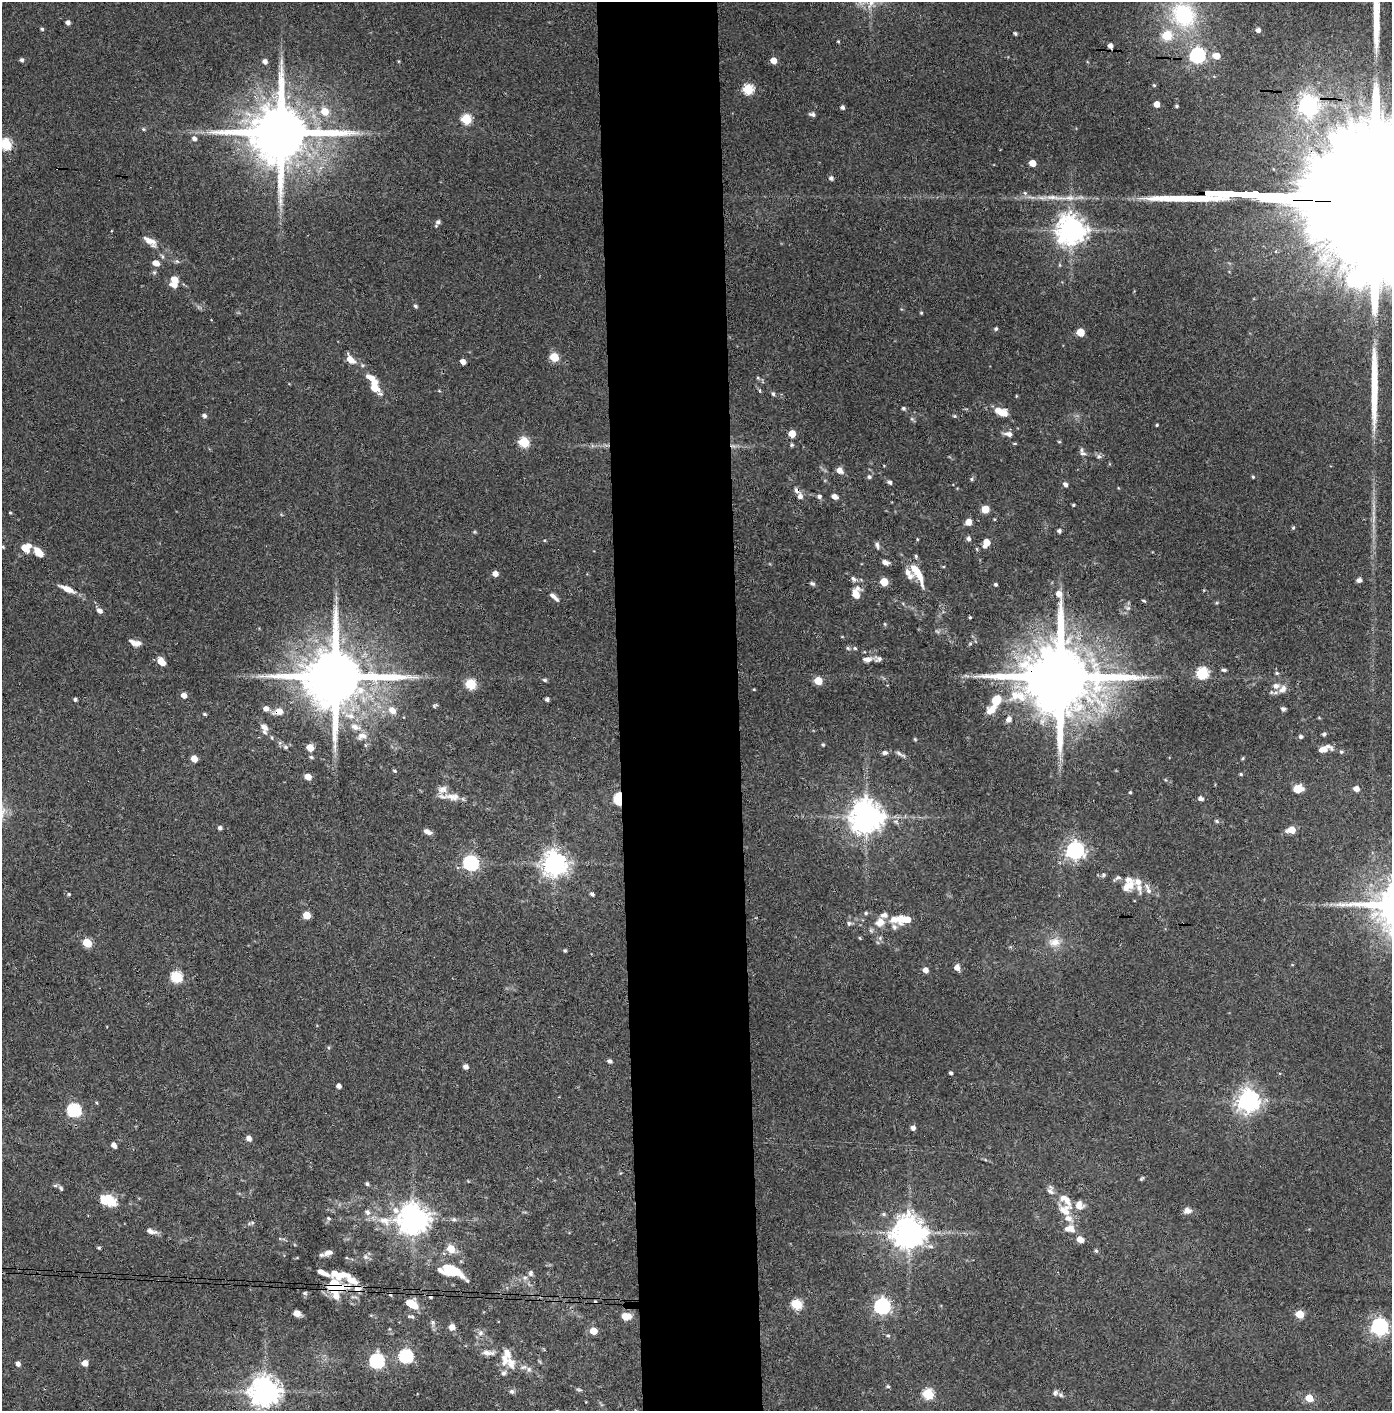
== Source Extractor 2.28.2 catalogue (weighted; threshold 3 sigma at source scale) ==
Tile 5 of 3 x 3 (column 2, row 2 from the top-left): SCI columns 1463-2852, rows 1413-2821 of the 4314 x 4236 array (HDU 1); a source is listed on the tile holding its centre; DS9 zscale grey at full resolution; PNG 1394 x 1413 px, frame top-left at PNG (2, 2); no overlay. Shown black and unused: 9% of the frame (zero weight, under 3 of 4 exposures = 6% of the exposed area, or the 3 px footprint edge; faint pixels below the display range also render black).
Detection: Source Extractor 2.28.2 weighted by HDU 2 'WHT'; one run over the whole footprint, this tile lists its part. Background 0.0904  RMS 0.0064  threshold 0.0289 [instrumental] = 3 sigma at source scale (4.5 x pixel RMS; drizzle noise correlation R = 1.50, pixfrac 1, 0.05/0.05 arcsec/px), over >= 5 px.
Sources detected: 294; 1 inside a brighter object's white glare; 3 cosmic-ray / hot-pixel residue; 2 long thin detections or spike segments (spike, bleed or trail) — not listed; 36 inside a brighter listed object's ellipse — not listed separately; the other 252 listed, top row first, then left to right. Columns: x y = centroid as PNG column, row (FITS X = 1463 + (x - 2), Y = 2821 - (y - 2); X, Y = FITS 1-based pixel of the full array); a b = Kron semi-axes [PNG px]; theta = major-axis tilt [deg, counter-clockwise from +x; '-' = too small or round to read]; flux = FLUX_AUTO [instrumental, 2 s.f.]
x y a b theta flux
1183 15 34 30 -48 63
68 22 4 4 - 2.8
42 29 5 3 - 0.95
1258 30 5 5 - 2.7
1015 33 4 3 - 1.1
838 41 3 3 - 0.69
1110 45 5 4 - 2.6
1197 55 7 6 - 160
1216 56 6 5 - 8.1
22 60 5 4 - 1.5
773 60 5 4 - 8
265 61 5 5 - 2.8
1154 85 4 3 - 0.74
748 89 6 5 - 48
1156 104 5 4 - 6.6
1308 105 7 7 - 340
1176 106 3 3 - 1
843 107 4 4 - 2
325 111 7 6 - 11
812 114 7 4 -12 1.8
466 119 6 5 - 41
143 129 5 4 - 0.94
280 133 18 15 -3 6800
194 139 6 6 - 2.6
6 144 6 5 - 55
1032 163 5 4 - 9.1
831 178 5 4 - 2.1
1358 199 196 26 -2 160000
438 222 6 5 - 2.2
1071 230 9 8 - 990
150 241 20 9 -34 6.5
177 261 7 5 -42 1.2
156 263 7 5 -20 5
154 272 6 5 - 1.1
174 279 7 6 - 7.4
415 306 4 4 - 1.4
921 313 4 3 - 0.76
996 329 4 4 - 1.2
1080 332 5 5 - 15
554 357 5 5 - 23
350 359 12 7 -52 6.9
463 362 4 4 - 4.2
370 377 13 6 -25 5.6
758 378 5 4 - 0.81
374 388 14 7 -40 9.1
439 391 5 4 - 0.64
760 391 6 3 -72 0.75
773 394 5 4 - 1.3
1016 396 4 3 - 0.49
903 408 6 4 -14 1
1001 412 14 7 -21 10
204 416 5 4 - 2.2
955 416 5 4 - 0.85
1157 425 3 2 - 0.65
792 434 5 5 - 11
1008 434 11 6 -7 3
524 442 6 5 - 39
1059 442 5 3 - 0.6
1015 443 6 3 -8 0.69
792 445 6 4 21 0.95
1082 453 9 7 -22 2.1
1099 456 6 6 - 1.8
840 470 8 7 - 3.7
869 477 5 5 - 1.2
1253 477 4 3 - 0.81
972 479 5 4 - 1.1
890 482 6 5 - 1.4
1065 484 6 5 - 2
797 490 7 6 - 2.7
800 496 6 6 - 2.9
819 496 6 5 - 1.6
835 497 6 5 - 3.9
1073 505 4 3 - 0.76
985 509 5 5 - 12
10 513 5 3 - 0.59
968 522 6 5 - 5.1
1293 528 5 4 - 0.93
1059 531 4 4 - 1.7
917 539 5 3 - 0.52
969 539 6 5 - 1.8
986 543 9 6 65 7
877 545 9 6 -68 1.9
3 547 4 3 - 0.72
25 548 10 8 -42 8.1
38 552 14 8 -47 7
916 556 6 4 -71 0.95
885 562 7 4 -22 3.3
915 570 17 9 -53 9.4
495 574 5 5 - 4.2
854 579 10 7 -41 2.3
1359 580 5 5 - 2.6
884 582 5 5 - 18
812 583 6 4 -30 1.4
996 584 4 3 - 1.2
67 589 21 7 -25 6.7
855 594 11 10 - 6.1
554 597 14 5 -41 3.2
1144 601 5 3 - 0.76
1128 608 7 6 - 1.8
99 611 7 5 -37 2.9
970 617 3 2 - 0.76
937 631 7 4 -36 1
132 642 12 5 -40 3.1
970 644 6 3 19 0.78
848 648 6 4 -26 1.1
855 648 5 4 - 0.88
867 659 14 6 6 3.6
161 662 8 6 -51 7.8
1224 670 6 4 -10 1.1
1202 673 6 6 - 66
1277 673 6 4 -21 0.97
335 677 18 15 -1 6900
1059 677 22 19 -2 9600
545 680 5 4 - 1.2
818 681 5 5 - 17
471 684 6 5 - 42
754 689 3 3 - 0.53
1282 689 13 8 42 4.5
184 695 5 4 - 4.9
75 699 4 4 - 1.4
547 699 4 4 - 1.8
996 700 8 6 55 17
435 705 6 4 29 0.97
266 708 7 6 - 3.2
1283 709 6 5 - 1.5
392 710 8 7 - 6
991 710 13 8 38 7.9
279 711 11 8 18 6.3
204 714 5 3 - 1
350 716 18 9 -12 9.4
1319 718 5 3 - 0.54
1009 719 9 7 59 3
264 727 11 7 -48 3.5
355 727 15 8 -22 5.9
1324 734 5 5 - 1.2
1301 736 6 5 - 1.3
272 738 5 3 - 0.68
915 739 5 4 - 0.72
823 744 4 4 - 0.87
286 747 8 6 -16 1.7
310 747 7 6 - 6.9
1324 749 16 7 17 6.5
885 752 8 5 0 1.9
1341 752 5 5 - 1
899 753 11 5 -39 2
311 757 6 5 - 1.1
1243 758 5 4 - 0.72
194 759 5 5 - 7.6
395 771 5 4 - 0.9
1241 774 5 4 - 0.8
308 777 5 5 - 6.9
1298 789 9 7 9 10
1356 789 5 5 - 4.6
1130 792 4 4 - 0.79
453 797 24 9 -7 7.6
1200 798 5 4 - 2.7
619 799 6 4 -88 70
866 817 9 9 - 1300
1217 821 6 4 -28 1
220 828 4 4 - 1.8
1291 830 6 5 - 12
427 832 9 5 -24 3.3
1075 850 7 7 - 290
471 863 7 6 - 160
554 864 8 8 - 630
1103 875 7 6 - 1.4
1117 878 11 5 33 1.7
1128 886 18 11 38 8.6
1148 890 10 7 -53 2.7
69 894 5 4 - 0.84
592 894 4 4 - 1.6
866 913 5 4 - 0.92
307 915 5 5 - 13
906 919 13 8 -1 10
880 922 12 10 24 7.3
849 923 7 6 - 1.5
894 927 8 6 -54 2
880 938 6 5 - 1.3
1055 942 17 12 -3 8
87 943 6 5 - 23
565 951 4 4 - 0.87
957 967 6 5 - 4.3
925 970 5 5 - 3.8
176 977 6 6 - 56
328 1047 6 3 -59 0.8
609 1061 5 4 - 2
466 1067 5 4 - 3.2
950 1073 4 3 - 1.3
339 1086 4 4 - 3
1248 1101 7 7 - 510
97 1103 5 3 - 0.64
74 1110 6 6 - 94
913 1128 5 4 - 2.8
249 1138 5 5 - 3.4
114 1145 5 4 - 3.6
1141 1178 7 4 41 0.95
367 1184 5 4 - 1.3
61 1188 8 5 -53 1.2
1050 1191 11 7 -39 3.1
111 1201 15 9 -53 14
396 1210 10 9 - 4.6
1065 1210 20 16 -28 12
1187 1211 10 7 2 3.4
884 1214 6 5 - 1.2
328 1218 6 5 - 1.1
454 1219 7 6 - 1.5
413 1220 9 9 - 1000
385 1221 21 14 -15 12
251 1223 12 4 17 1.6
1070 1229 15 10 -7 6.4
151 1231 12 5 -16 3.7
909 1232 9 9 - 1300
1080 1239 9 7 -17 4.1
930 1246 7 6 - 2.3
99 1248 4 4 - 0.94
451 1249 7 6 - 11
1096 1251 5 4 - 1.2
328 1253 12 6 18 3.9
365 1257 9 6 -41 1.8
450 1270 21 8 -25 31
531 1273 8 6 -81 1.7
525 1278 7 5 42 1.7
351 1280 16 14 -30 8.9
332 1288 26 12 -54 15
305 1293 6 5 - 0.97
412 1304 9 6 -30 18
797 1304 6 5 - 43
882 1306 7 6 - 210
297 1313 6 5 - 4
1300 1314 5 5 - 21
411 1316 9 4 -13 1.3
626 1316 9 7 -3 9.3
433 1323 9 6 -79 1.9
1379 1326 7 7 - 250
452 1327 7 7 - 3.7
593 1331 5 5 - 11
480 1333 9 8 - 2.7
888 1336 6 4 -20 1
488 1353 19 7 -2 3.9
406 1356 7 6 - 120
505 1359 18 10 -86 7.4
377 1361 7 6 - 140
85 1363 5 5 - 6.4
18 1364 5 4 - 2.5
523 1367 11 6 6 2.5
888 1386 4 4 - 1.1
579 1390 9 3 -6 0.99
512 1391 7 6 - 1.6
264 1392 9 8 - 1000
1055 1393 8 6 51 1.7
928 1394 6 5 - 48
1309 1398 5 5 - 14
Overlapping masked pixels (flux is a lower limit): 9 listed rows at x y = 1308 105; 1358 199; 797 490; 335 677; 1059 677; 279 711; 619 799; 351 1280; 332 1288
Isophote crosses this tile's border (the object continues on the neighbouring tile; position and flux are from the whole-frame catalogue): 2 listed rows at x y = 6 144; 1358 199